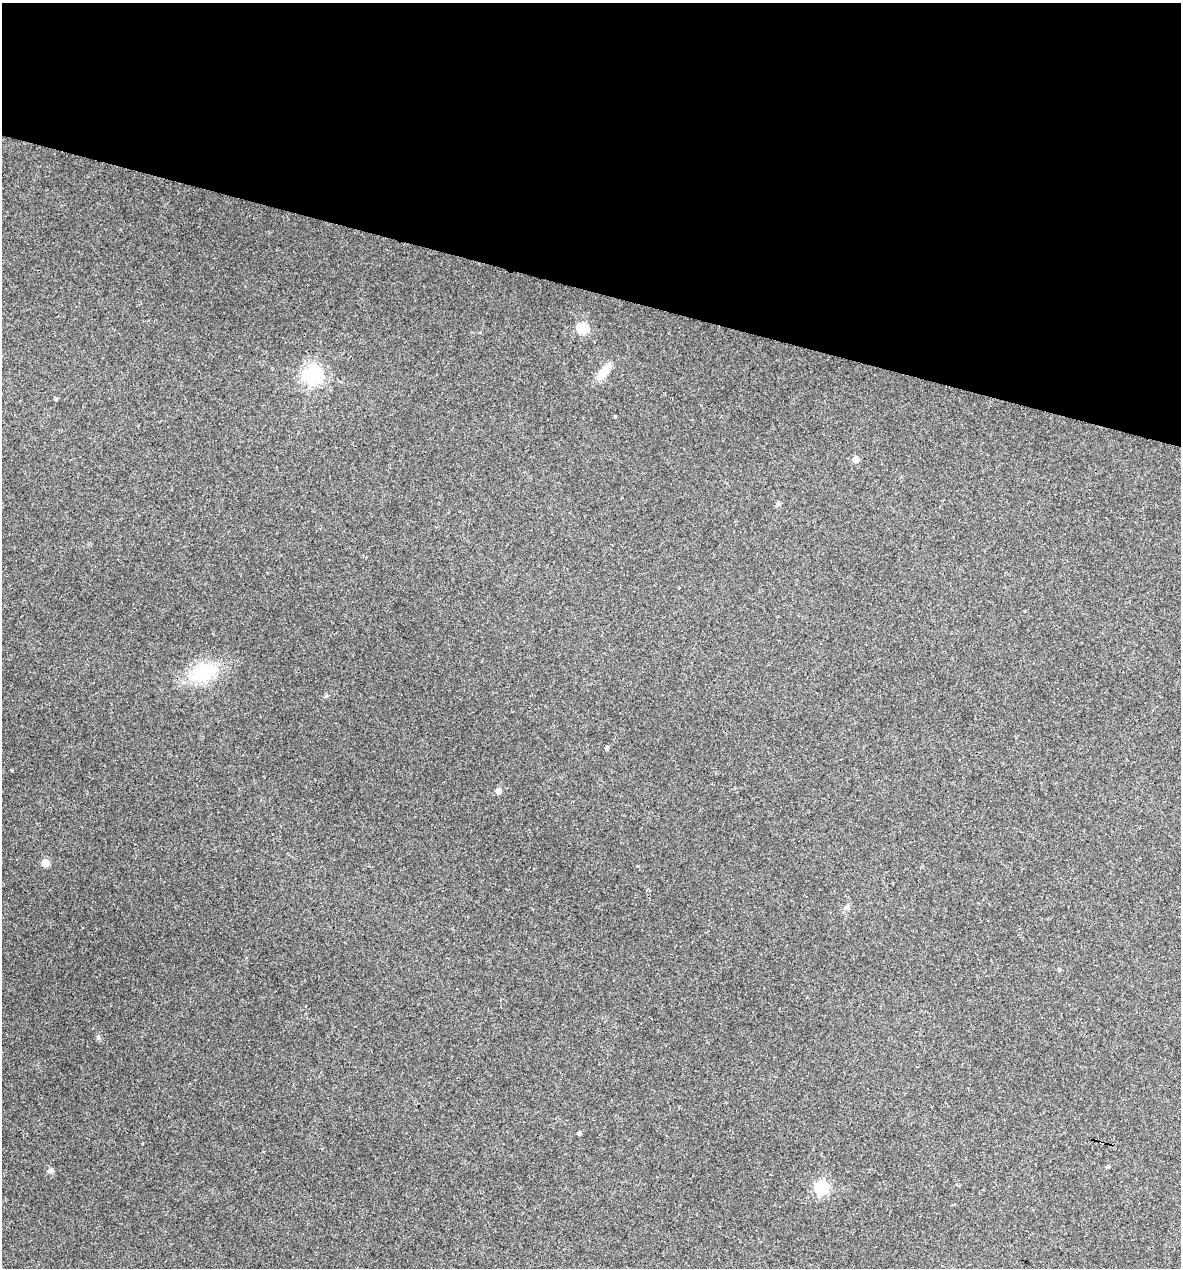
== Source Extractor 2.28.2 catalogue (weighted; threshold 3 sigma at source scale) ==
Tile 2 of 4 x 4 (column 2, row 1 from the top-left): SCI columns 1423-2601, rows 3798-5063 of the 5084 x 5064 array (HDU 1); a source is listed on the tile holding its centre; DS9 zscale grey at full resolution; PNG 1183 x 1270 px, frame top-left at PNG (2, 3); no overlay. Shown black and unused: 23% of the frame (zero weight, under 3 of 4 exposures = <1% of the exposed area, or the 3 px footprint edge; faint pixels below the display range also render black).
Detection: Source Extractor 2.28.2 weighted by HDU 2 'WHT'; one run over the whole footprint, this tile lists its part. Background 0.0888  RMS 0.0058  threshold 0.026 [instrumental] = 3 sigma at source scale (4.5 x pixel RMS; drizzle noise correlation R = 1.50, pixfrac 1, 0.05/0.05 arcsec/px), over >= 5 px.
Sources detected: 17; all 17 listed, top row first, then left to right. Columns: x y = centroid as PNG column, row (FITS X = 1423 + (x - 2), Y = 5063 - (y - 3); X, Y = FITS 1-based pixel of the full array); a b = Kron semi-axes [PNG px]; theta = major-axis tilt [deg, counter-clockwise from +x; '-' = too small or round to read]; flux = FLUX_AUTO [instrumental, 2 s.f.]
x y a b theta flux
583 328 5 5 - 52
603 372 20 9 52 8.5
312 375 7 7 - 270
56 399 4 3 - 1.1
615 417 3 3 - 0.57
856 459 5 4 - 7.5
778 503 6 4 -71 0.78
1024 611 2 2 - 0.45
203 673 38 21 19 29
607 748 4 4 - 1.1
12 770 3 3 - 0.43
498 791 5 4 - 6
45 863 5 5 - 13
98 1037 6 4 -89 0.97
579 1133 4 3 - 1.1
51 1170 7 7 - 1.5
821 1188 6 6 - 99
Unlisted compact peaks at least as high as the median listed source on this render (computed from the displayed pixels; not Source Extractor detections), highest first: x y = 326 696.